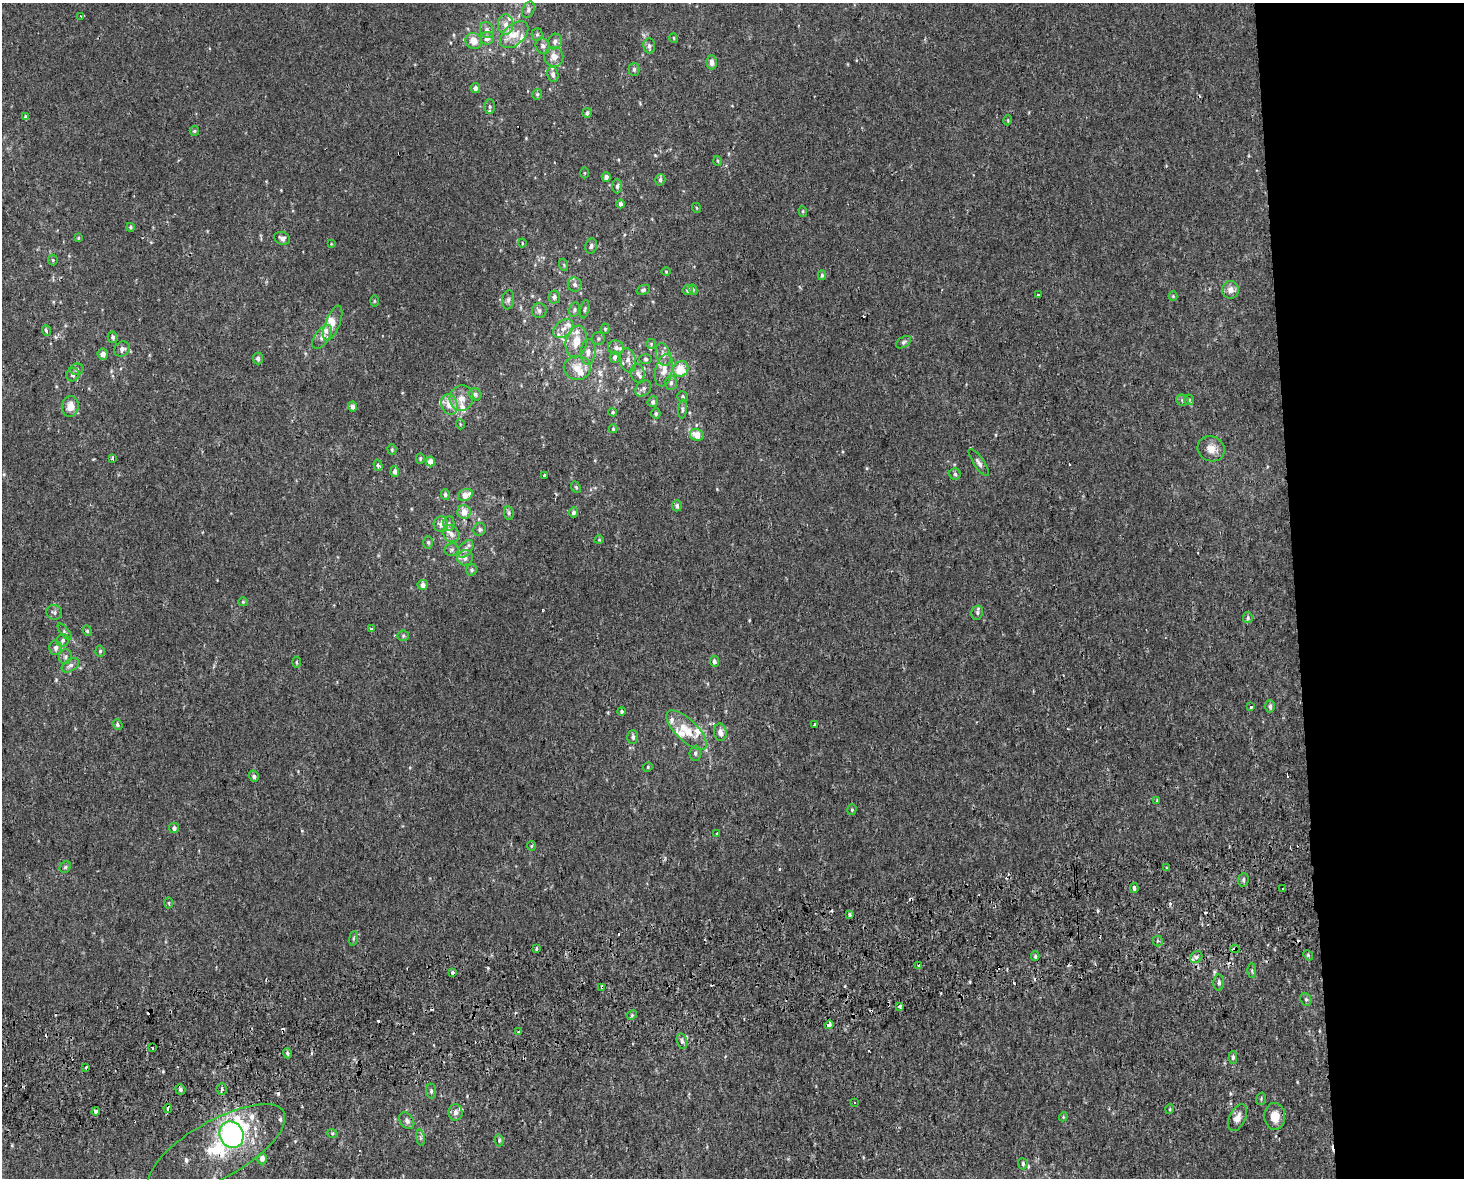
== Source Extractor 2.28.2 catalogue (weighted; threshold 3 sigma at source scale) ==
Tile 6 of 3 x 4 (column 3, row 2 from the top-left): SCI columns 2945-4406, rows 2396-3571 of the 4470 x 4790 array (HDU 1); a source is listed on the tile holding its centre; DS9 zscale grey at full resolution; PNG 1466 x 1180 px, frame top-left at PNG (2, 3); each listed source drawn as its Kron ellipse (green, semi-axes under 4 px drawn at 4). Shown black and unused: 12% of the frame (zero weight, under 2 of 3 exposures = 2% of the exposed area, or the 3 px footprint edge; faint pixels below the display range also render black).
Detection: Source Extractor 2.28.2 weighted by HDU 2 'WHT'; one run over the whole footprint, this tile lists its part. Background 3.92e-04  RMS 0.0028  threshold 0.0127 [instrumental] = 3 sigma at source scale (4.5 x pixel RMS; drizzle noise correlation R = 1.50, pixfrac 1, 0.0396/0.0396 arcsec/px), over >= 5 px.
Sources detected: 248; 2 inside a brighter object's white glare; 22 cosmic-ray / hot-pixel residue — neither listed nor drawn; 20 inside a brighter listed object's ellipse — not listed separately; the other 204 listed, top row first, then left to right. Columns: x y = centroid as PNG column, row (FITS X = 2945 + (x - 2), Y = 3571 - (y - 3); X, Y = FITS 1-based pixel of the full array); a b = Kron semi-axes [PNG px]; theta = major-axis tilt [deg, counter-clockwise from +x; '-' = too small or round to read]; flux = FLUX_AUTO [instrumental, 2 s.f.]
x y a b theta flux
528 10 8 6 64 0.78
81 16 4 2 - 0.55
506 24 10 7 -90 1.7
487 30 8 6 -74 1.1
537 34 6 5 - 0.46
514 35 16 10 42 3.5
487 38 7 6 - 1.4
674 38 5 3 - 0.22
474 41 8 7 - 2.7
555 42 8 6 75 0.94
543 46 8 7 - 1.1
649 46 7 6 - 0.78
554 57 10 9 - 2.1
712 62 7 5 -88 1.5
634 69 7 5 -90 0.6
553 74 8 5 -75 1
475 88 5 4 - 1.2
537 94 5 5 - 0.47
490 107 7 5 -90 0.62
587 113 5 4 - 0.56
26 117 4 3 - 0.56
1008 120 5 3 - 0.29
194 131 5 4 - 0.31
718 161 5 3 - 0.28
585 173 5 3 - 0.25
606 177 5 4 - 0.78
660 180 6 5 - 0.65
617 186 7 5 89 0.62
620 204 4 4 - 1.1
697 208 5 3 - 0.21
803 211 5 4 - 0.39
130 227 4 4 - 0.43
78 238 4 3 - 0.3
282 238 8 6 -22 0.95
522 243 4 3 - 0.28
331 244 4 3 - 0.21
591 246 7 6 - 0.68
53 260 5 5 - 0.34
564 265 6 3 -72 0.33
666 271 5 3 - 0.22
822 275 5 4 - 0.4
575 284 7 7 - 0.92
643 290 7 4 19 0.51
688 290 5 5 - 0.96
693 290 5 4 - 0.43
1230 290 9 8 - 1.8
1038 294 3 3 - 2.5
1173 296 4 4 - 0.31
554 297 6 5 - 0.85
508 300 9 6 80 0.73
374 301 6 4 -90 0.27
575 309 7 5 74 0.56
585 309 9 4 78 0.52
539 311 7 7 - 0.86
333 323 18 7 68 2.3
563 329 11 8 38 2
605 329 5 4 - 0.38
46 331 5 4 - 0.81
113 337 6 5 - 0.83
322 337 13 7 55 1.7
598 339 6 6 - 0.61
576 341 16 10 77 4.2
904 342 8 5 33 0.63
651 344 5 5 - 0.38
616 348 8 7 - 1.2
122 349 8 7 - 1
588 352 12 7 85 1.7
103 354 5 5 - 1.5
663 355 11 7 -73 1.5
615 357 6 5 - 0.9
258 358 6 5 - 0.71
645 359 6 5 - 0.5
628 360 12 7 -77 1.7
577 368 13 12 - 3.8
77 369 7 5 15 0.57
681 369 8 7 - 4.9
664 370 16 8 77 2.6
638 373 9 7 -83 1
73 375 7 6 - 0.81
671 383 7 6 - 0.74
643 389 9 6 43 0.97
475 394 6 5 - 0.73
683 397 6 5 - 0.48
461 398 13 12 - 2.9
1182 400 6 5 - 0.64
1189 400 5 4 - 0.4
653 402 5 5 - 0.72
449 405 10 8 -73 3.1
352 406 5 4 - 1.2
70 407 10 8 80 2.8
683 409 9 4 86 0.57
613 412 4 3 - 0.37
656 414 5 4 - 0.48
460 424 5 3 - 0.23
613 429 4 4 - 0.37
697 435 7 6 - 3.5
1211 449 14 12 -27 2.7
392 450 5 4 - 0.36
112 459 3 3 - 0.57
420 459 5 4 - 0.36
430 461 5 5 - 2.3
979 463 16 5 -55 1.1
378 465 6 4 -72 0.78
395 471 5 4 - 1
955 474 5 5 - 0.6
544 476 3 3 - 2.6
576 487 6 4 -68 0.37
445 494 5 4 - 0.73
465 495 7 5 23 2.9
677 506 5 4 - 0.75
464 512 7 6 - 2.9
574 512 5 4 - 0.76
509 513 7 5 -83 0.58
449 523 7 5 88 0.71
441 524 8 7 - 1.4
480 529 6 6 - 0.6
451 534 9 7 -49 1.6
599 540 4 3 - 0.22
428 542 6 5 - 0.44
466 549 10 6 53 1.2
452 550 7 6 - 0.7
465 558 8 7 - 1.3
472 570 6 5 - 0.5
423 585 5 5 - 1.4
243 602 5 4 - 0.34
54 612 8 7 - 0.8
977 613 7 6 - 0.62
1248 618 5 5 - 0.47
372 629 4 3 - 0.5
87 631 5 4 - 0.42
65 632 10 4 -52 0.58
403 636 6 5 - 0.47
63 640 7 6 - 0.71
55 648 7 6 - 1.2
100 651 5 4 - 0.42
65 656 7 6 - 0.81
714 661 5 4 - 0.97
296 662 5 3 - 0.31
70 665 9 5 32 0.94
1270 706 6 5 - 0.57
1251 707 3 3 - 1.3
622 711 4 4 - 0.44
117 724 6 4 -52 0.51
815 724 3 3 - 0.87
686 730 26 10 -44 5.4
720 732 9 6 -82 1.5
633 737 6 5 - 0.72
695 753 7 5 88 0.66
648 767 5 4 - 0.32
254 776 5 5 - 0.7
1157 801 3 3 - 0.97
852 810 5 4 - 0.39
174 828 5 5 - 1.1
717 833 3 3 - 2.3
531 846 5 4 - 0.32
65 867 6 5 - 0.45
1166 867 3 2 - 0.48
1243 880 7 5 82 0.63
1134 888 5 3 - 1.2
1283 888 3 3 - 1.1
169 903 5 3 - 0.3
850 915 3 2 - 0.62
353 938 7 3 81 0.38
1158 941 5 5 - 0.37
537 948 3 3 - 0.68
1235 949 4 3 - 3
1308 955 5 4 - 0.43
1035 956 5 4 - 0.42
1196 957 6 5 - 0.74
919 965 3 3 - 1.4
1252 970 7 4 -90 0.44
453 973 3 3 - 2.4
1219 983 8 5 -90 0.8
602 987 4 3 - 2.6
1306 999 7 5 -66 0.54
899 1006 3 3 - 2.1
632 1015 5 4 - 0.35
829 1025 4 3 - 3.1
519 1031 3 2 - 0.41
682 1041 8 5 -76 0.89
153 1047 3 3 - 0.71
287 1053 5 4 - 0.48
1233 1057 6 4 88 0.58
86 1067 4 2 - 0.41
180 1089 5 4 - 0.61
222 1089 6 5 - 0.53
431 1091 7 5 -83 0.61
1261 1099 6 4 72 0.42
854 1102 3 3 - 0.71
168 1109 4 3 - 5.2
1170 1109 5 3 - 0.25
96 1112 4 3 - 3
455 1112 8 7 - 1.3
1275 1116 13 10 -86 3.6
1063 1117 4 3 - 0.25
1238 1118 14 8 65 2.1
407 1121 9 6 -55 1
332 1133 5 3 - 0.33
231 1135 13 12 - 40
420 1138 8 4 -81 0.58
499 1140 6 4 -84 0.53
217 1150 77 29 30 24
262 1159 5 5 - 1.7
1023 1164 5 4 - 0.61
Overlapping masked pixels (flux is a lower limit): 3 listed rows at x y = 1235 949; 602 987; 168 1109
Isophote crosses this tile's border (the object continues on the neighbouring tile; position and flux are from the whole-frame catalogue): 1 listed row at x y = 217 1150